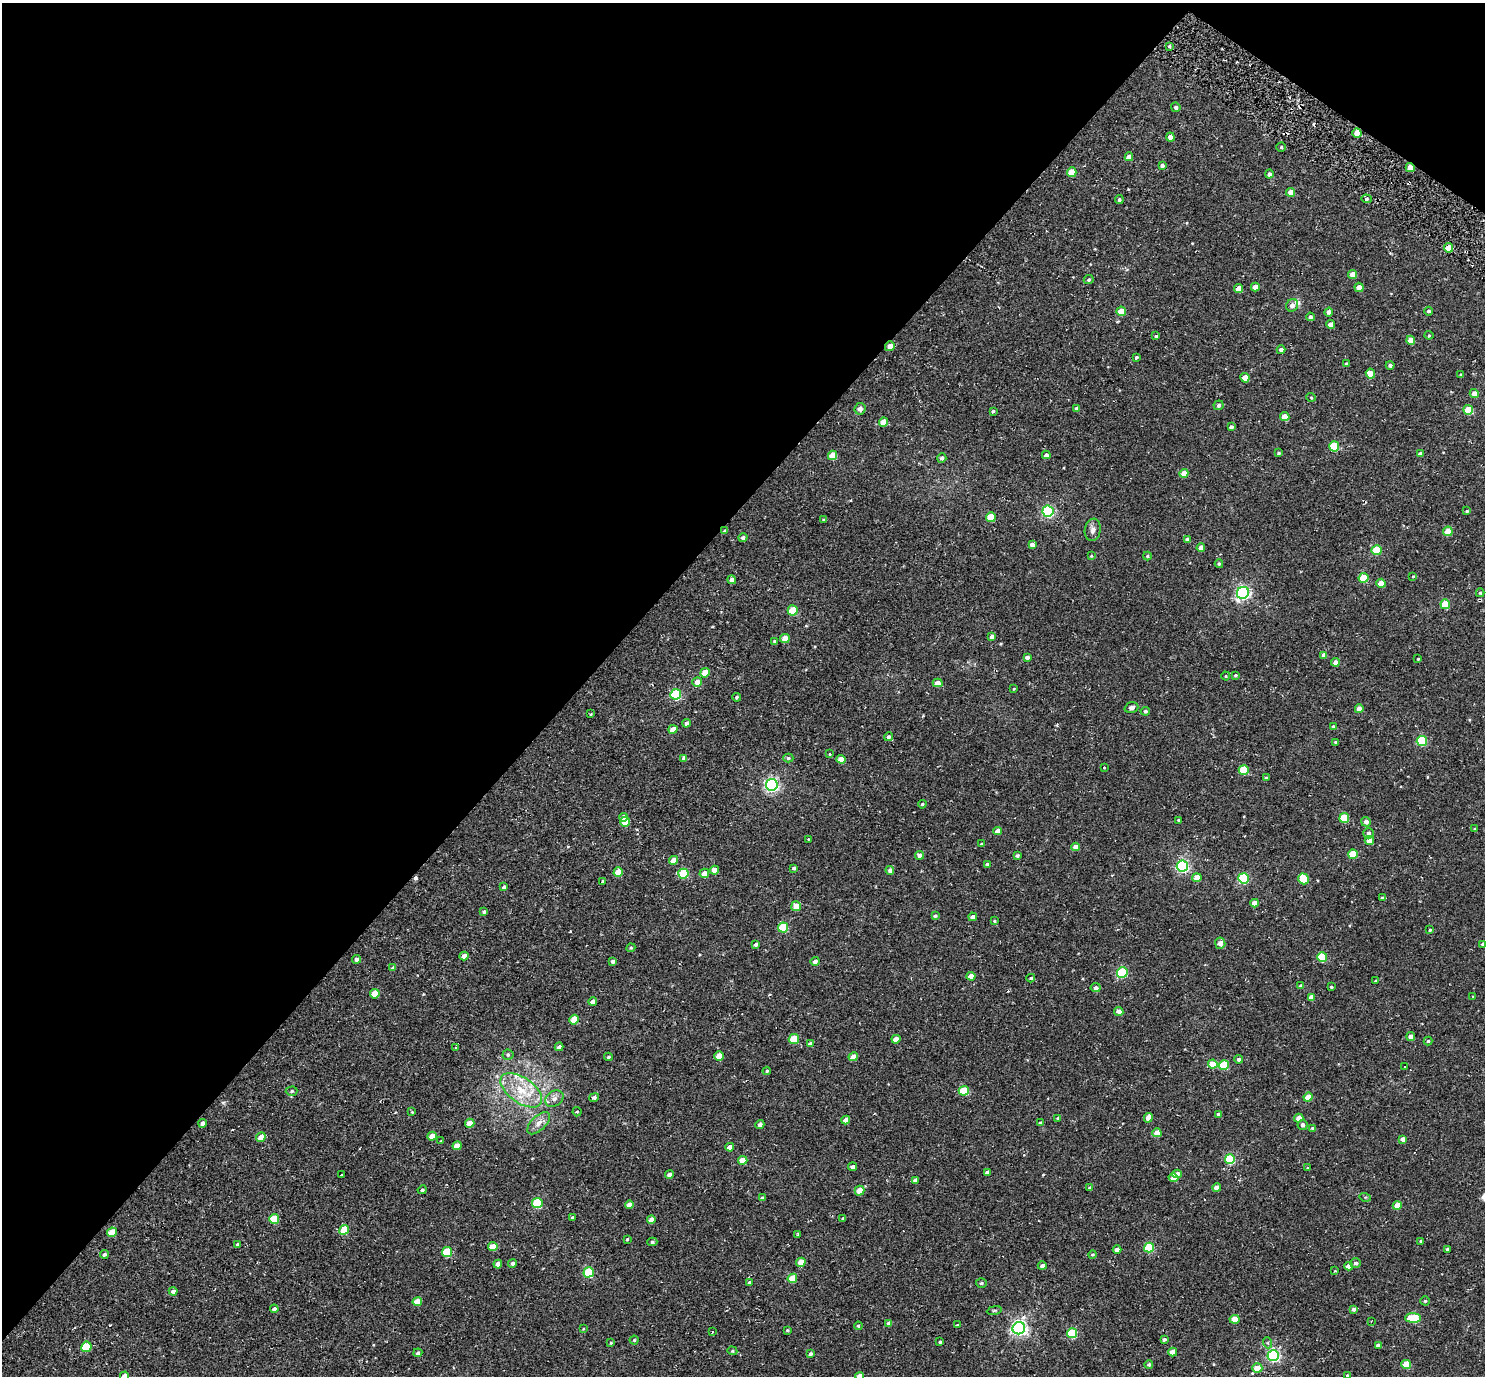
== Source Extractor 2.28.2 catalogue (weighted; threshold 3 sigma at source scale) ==
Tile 2 of 4 x 4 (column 2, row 1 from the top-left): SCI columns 1523-3005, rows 4317-5690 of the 5972 x 5985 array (HDU 1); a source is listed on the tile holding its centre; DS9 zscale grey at full resolution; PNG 1487 x 1378 px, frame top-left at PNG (2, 3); each listed source drawn as its Kron ellipse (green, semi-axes under 4 px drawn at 4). Shown black and unused: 41% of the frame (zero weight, under 2 of 3 exposures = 3% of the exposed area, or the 3 px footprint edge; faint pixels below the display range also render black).
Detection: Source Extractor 2.28.2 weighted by HDU 2 'WHT'; one run over the whole footprint, this tile lists its part. Background 0.0401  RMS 0.011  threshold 0.0506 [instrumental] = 3 sigma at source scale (4.5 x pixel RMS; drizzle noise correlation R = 1.50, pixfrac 1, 0.05/0.05 arcsec/px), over >= 5 px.
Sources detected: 302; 3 cosmic-ray / hot-pixel residue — neither listed nor drawn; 2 inside a brighter listed object's ellipse — not listed separately; the other 297 listed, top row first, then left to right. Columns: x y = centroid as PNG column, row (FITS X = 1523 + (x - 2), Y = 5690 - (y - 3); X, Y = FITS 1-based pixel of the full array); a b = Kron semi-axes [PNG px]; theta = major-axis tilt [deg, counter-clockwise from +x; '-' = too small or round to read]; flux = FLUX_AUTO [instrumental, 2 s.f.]
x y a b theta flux
1169 46 4 4 - 1.4
1176 107 5 4 - 2.7
1357 133 5 4 - 15
1170 137 4 4 - 6.2
1281 147 5 4 - 1.5
1129 157 4 4 - 6.3
1162 166 4 4 - 3
1410 168 5 4 - 9.4
1072 172 5 5 - 21
1269 174 4 4 - 3.3
1291 192 4 4 - 11
1119 199 4 4 - 1.9
1366 199 5 4 - 1.9
1449 248 4 4 - 21
1353 275 4 4 - 9.7
1089 280 5 4 - 1.6
1255 287 4 4 - 6.7
1359 287 4 4 - 7.3
1239 289 4 4 - 11
1292 305 6 5 - 5.5
1121 311 5 5 - 21
1428 311 4 4 - 2.4
1329 312 4 4 - 4.5
1310 317 4 4 - 2.5
1331 324 4 4 - 6.1
1429 335 4 4 - 1.1
1156 336 4 3 - 3.3
1411 340 4 4 - 12
890 346 5 4 - 7.9
1281 350 4 4 - 4.2
1136 357 3 3 - 3.2
1346 364 3 3 - 2
1390 365 4 4 - 2.7
1370 374 5 4 - 18
1461 374 4 3 - 1.2
1245 378 4 4 - 14
1474 393 4 4 - 7.4
1311 397 5 3 - 0.93
1218 405 5 4 - 2.8
1077 408 4 3 - 2.9
860 409 6 5 - 4.3
1468 410 5 5 - 33
993 411 4 3 - 4.4
1285 417 5 4 - 15
884 422 5 4 - 12
1231 427 4 4 - 2.9
1334 446 5 5 - 48
1279 453 3 3 - 1.6
1420 454 4 4 - 2.8
832 455 5 4 - 17
1046 455 4 4 - 3.1
942 458 5 4 - 3.1
1184 473 4 4 - 9.8
1048 511 5 5 - 130
1467 511 4 4 - 1.2
991 517 5 5 - 32
824 520 4 3 - 1.7
1093 530 11 8 80 4.7
725 531 4 4 - 3
1448 531 5 4 - 18
743 537 5 4 - 3.1
1188 539 4 4 - 3.7
1032 545 4 4 - 5.1
1201 548 4 4 - 7.2
1377 550 5 5 - 44
1091 556 4 3 - 0.91
1147 556 4 4 - 1.2
1219 564 4 4 - 1.2
1413 576 3 3 - 0.97
1364 578 5 5 - 31
732 580 4 4 - 4.2
1381 583 4 4 - 17
1243 593 6 5 - 230
1480 593 4 4 - 1.4
1445 604 5 5 - 34
793 610 5 5 - 39
992 637 4 4 - 4.5
785 639 5 4 - 12
774 641 4 3 - 1.1
1324 655 4 4 - 6.8
1027 657 4 3 - 3.4
1418 659 3 2 - 0.86
1335 662 4 4 - 6.7
705 673 5 4 - 19
1235 675 3 3 - 1.1
1226 676 4 4 - 1.2
697 682 5 4 - 8.9
938 683 5 4 - 6.8
1014 689 3 3 - 0.87
676 694 5 5 - 94
736 697 4 4 - 1.5
1131 708 7 5 18 3.3
1359 709 4 4 - 7.9
1145 711 5 4 - 2
591 714 3 2 - 0.97
686 723 4 4 - 2.7
1333 726 3 3 - 1.1
673 729 4 4 - 9.6
889 737 4 4 - 2.7
1422 741 5 5 - 62
1335 742 4 4 - 0.93
830 754 4 2 - 0.72
684 758 4 4 - 4.1
788 758 5 4 - 2
841 759 4 4 - 15
1104 767 3 2 - 1.3
1244 770 5 5 - 39
1266 778 4 4 - 1.4
772 785 6 5 - 260
922 804 4 3 - 1.4
623 817 4 4 - 7.9
1344 818 5 5 - 38
1179 820 3 3 - 1.4
625 822 5 5 - 26
1366 822 5 5 - 5.1
1475 829 3 3 - 1.3
997 831 4 4 - 7.4
1368 833 5 5 - 2.6
808 839 4 2 - 0.76
1369 840 5 4 - 9.3
981 844 3 2 - 0.74
1076 847 4 4 - 9.7
1353 854 5 4 - 31
920 855 4 4 - 5.7
1017 856 4 4 - 2.4
673 860 4 4 - 10
987 864 3 3 - 1.5
1182 866 5 5 - 170
794 868 3 3 - 1.8
714 870 4 4 - 11
890 870 4 4 - 3.4
618 872 5 4 - 18
704 873 5 4 - 7.5
683 874 5 5 - 51
1197 878 4 4 - 13
1244 878 5 5 - 88
1304 879 5 5 - 37
603 881 3 3 - 1.8
504 887 4 3 - 2.3
1382 898 4 3 - 1
1255 903 4 4 - 10
796 906 5 5 - 12
484 912 4 3 - 2.1
935 916 4 4 - 1.4
973 917 4 4 - 4.7
994 921 3 3 - 1
783 927 5 5 - 46
1430 930 3 3 - 1.1
1220 943 5 5 - 4.3
756 944 4 3 - 2.5
1483 944 4 4 - 3.1
631 948 4 4 - 1.2
464 956 4 4 - 6.4
1322 957 5 5 - 46
356 959 4 4 - 3.1
613 961 4 3 - 3.3
815 961 4 4 - 3.5
393 968 4 4 - 2.4
1122 973 5 5 - 79
971 976 4 4 - 11
1031 978 4 3 - 1.8
1376 981 4 3 - 1.8
1301 986 4 4 - 3.1
1331 987 3 3 - 1.6
1096 988 5 4 - 2.7
375 994 5 4 - 22
1473 996 3 2 - 0.68
1311 997 4 4 - 7.3
593 1001 4 4 - 5.1
1119 1011 4 4 - 7.9
574 1020 5 4 - 24
1411 1036 4 4 - 6.4
794 1039 5 4 - 34
896 1039 4 4 - 9.7
1428 1041 4 4 - 1.6
810 1044 4 4 - 5.6
559 1047 4 4 - 3.8
456 1048 3 2 - 1.5
508 1055 5 5 - 1.5
719 1056 5 4 - 18
608 1057 4 3 - 1.8
853 1057 5 4 - 13
1238 1059 4 4 - 2
1213 1064 5 4 - 21
1224 1065 5 5 - 37
1405 1067 3 3 - 2.8
767 1071 4 3 - 1.5
521 1090 24 12 -35 31
292 1091 6 4 2 1.6
964 1091 5 5 - 45
594 1097 5 4 - 2.7
1308 1097 4 4 - 15
554 1099 10 7 33 5.3
412 1112 4 3 - 1
577 1112 5 4 - 1.3
1218 1114 4 3 - 3.2
1058 1118 3 3 - 0.92
1148 1118 5 4 - 11
1299 1118 4 4 - 7.1
846 1120 4 4 - 8.8
202 1123 4 4 - 3.7
470 1123 4 4 - 16
539 1123 14 7 44 7.1
1041 1123 3 3 - 2.5
760 1125 4 4 - 3.8
1303 1125 5 5 - 3.4
1312 1128 3 3 - 1.2
1157 1133 4 4 - 13
432 1136 4 4 - 9.9
261 1137 5 4 - 9.8
1403 1139 4 4 - 6.1
441 1141 4 3 - 1.2
457 1146 4 4 - 9.2
730 1147 4 4 - 9.1
1230 1159 5 5 - 69
743 1160 5 4 - 19
853 1167 4 4 - 4
1308 1168 4 3 - 1.2
987 1172 4 3 - 3.4
670 1174 4 4 - 5.1
1177 1174 4 4 - 5.8
342 1175 3 3 - 3.6
1174 1178 5 4 - 9
915 1180 4 3 - 3.2
1090 1188 4 3 - 2.2
1217 1188 4 4 - 10
422 1190 4 4 - 2
860 1191 5 4 - 12
1365 1197 5 3 - 1.1
762 1198 4 3 - 1.9
537 1203 5 5 - 60
629 1205 4 4 - 6.8
1397 1205 4 4 - 12
572 1218 3 3 - 2.1
843 1218 4 3 - 1.1
274 1219 5 5 - 35
651 1220 4 4 - 9.6
344 1230 5 4 - 29
112 1232 5 4 - 17
798 1234 4 2 - 0.97
627 1239 4 3 - 1.2
1421 1241 4 3 - 1.5
652 1242 5 4 - 1.9
238 1244 4 3 - 3.3
493 1247 5 4 - 21
1149 1247 5 5 - 60
1447 1249 3 3 - 1.7
1117 1250 4 4 - 8.1
447 1252 5 5 - 52
104 1254 4 4 - 2.6
1092 1255 4 3 - 1.1
801 1262 4 4 - 14
513 1263 4 4 - 3.6
1356 1263 5 5 - 2.8
498 1264 4 4 - 7.8
1042 1266 4 4 - 3.3
1348 1266 4 4 - 8.1
1335 1271 3 3 - 0.83
589 1272 5 5 - 64
792 1278 5 4 - 26
749 1282 4 4 - 2.1
981 1283 5 4 - 1.9
173 1291 4 4 - 4.4
1425 1301 4 4 - 1.7
417 1302 4 4 - 18
274 1309 4 4 - 3.4
1354 1309 4 4 - 3.3
994 1310 7 3 9 1.4
1413 1318 8 5 -2 53
1235 1319 5 4 - 18
1371 1321 2 2 - 0.59
889 1323 4 4 - 5.2
958 1325 4 3 - 1.3
858 1326 4 3 - 1.1
1019 1328 6 6 - 310
583 1329 4 2 - 0.74
787 1330 4 4 - 0.94
712 1332 4 2 - 0.98
1072 1333 5 5 - 64
634 1340 4 4 - 1.3
1164 1340 3 3 - 4.9
940 1342 3 3 - 1.4
611 1343 4 3 - 0.98
1268 1343 5 3 - 1.3
1378 1345 4 4 - 2.8
86 1347 5 5 - 44
732 1351 5 4 - 1.4
1173 1352 4 4 - 10
418 1353 4 4 - 2.7
810 1354 4 4 - 2.7
1273 1355 5 5 - 190
1149 1364 4 4 - 1.8
1406 1365 5 4 - 26
1257 1368 5 5 - 13
124 1376 4 4 - 6.3
859 1376 4 4 - 8.4
1348 1376 4 3 - 2.6
Overlapping masked pixels (flux is a lower limit): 3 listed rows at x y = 1410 168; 890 346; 725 531
Isophote crosses this tile's border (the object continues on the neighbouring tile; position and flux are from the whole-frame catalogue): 4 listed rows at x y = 1483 944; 124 1376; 859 1376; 1348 1376